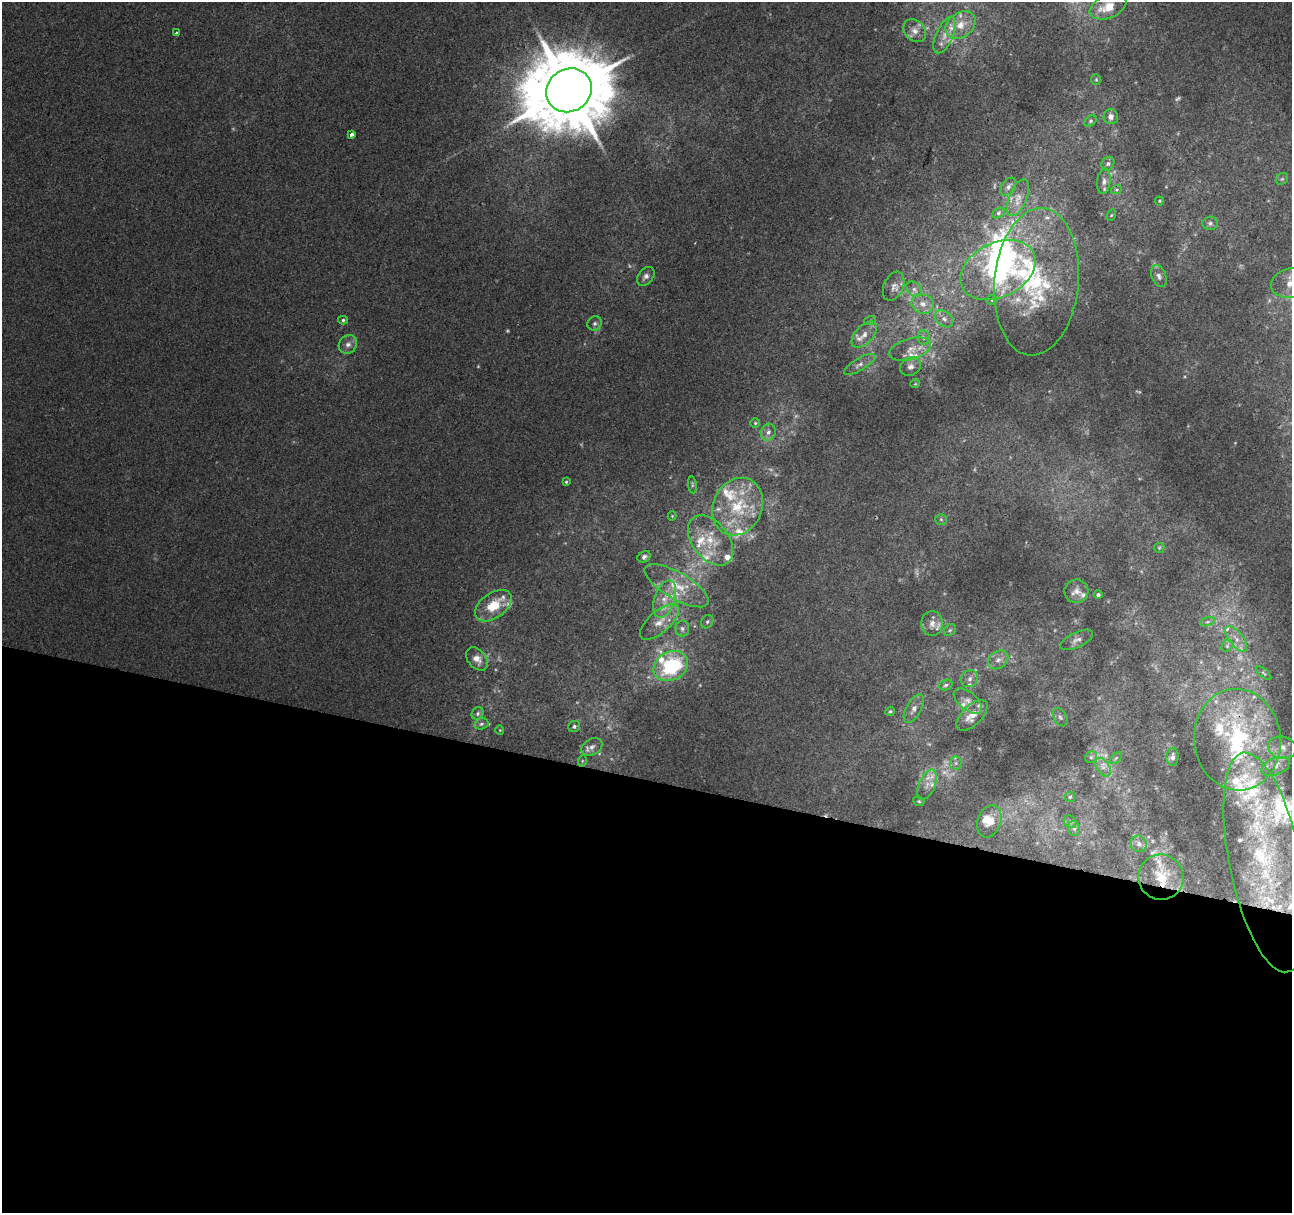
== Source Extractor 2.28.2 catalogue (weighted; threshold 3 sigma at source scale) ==
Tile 14 of 4 x 4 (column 2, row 4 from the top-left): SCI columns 1296-2585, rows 282-1492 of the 5164 x 5344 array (HDU 1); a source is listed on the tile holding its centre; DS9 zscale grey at full resolution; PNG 1294 x 1215 px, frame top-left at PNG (2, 2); each listed source drawn as its Kron ellipse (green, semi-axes under 4 px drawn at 4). Shown black and unused: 36% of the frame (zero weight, under 2 of 3 exposures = <1% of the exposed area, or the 3 px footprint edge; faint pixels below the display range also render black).
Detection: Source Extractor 2.28.2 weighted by HDU 2 'WHT'; one run over the whole footprint, this tile lists its part. Background 0.0107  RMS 0.0066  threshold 0.0296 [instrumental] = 3 sigma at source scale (4.5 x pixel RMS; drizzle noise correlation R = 1.50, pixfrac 1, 0.0396/0.0396 arcsec/px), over >= 5 px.
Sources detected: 152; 16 too faint to see at this stretch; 1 inside a brighter object's white glare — neither listed nor drawn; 37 inside a brighter listed object's ellipse — not listed separately; the other 98 listed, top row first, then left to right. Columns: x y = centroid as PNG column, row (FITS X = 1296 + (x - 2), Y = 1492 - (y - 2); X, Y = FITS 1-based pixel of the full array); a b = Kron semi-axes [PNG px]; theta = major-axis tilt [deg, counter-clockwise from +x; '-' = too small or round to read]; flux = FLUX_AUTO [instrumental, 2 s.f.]
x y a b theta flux
1108 7 19 11 22 17
961 25 16 12 36 11
915 31 12 10 -45 5.4
176 32 3 3 - 2.4
945 35 19 8 66 7.7
1096 79 5 5 - 0.82
569 90 23 21 34 8600
1111 117 7 7 - 3.5
1091 121 7 5 41 1.2
351 135 4 3 - 4.2
1108 164 7 6 - 1.7
1282 179 7 5 43 1.2
1104 181 13 6 84 3.3
1008 187 10 6 54 2.7
1116 190 5 3 - 0.97
1018 198 19 9 68 6.8
1159 201 4 4 - 0.75
998 213 7 4 29 1.4
1111 215 6 4 59 0.81
1210 223 7 6 - 1.8
998 270 40 27 26 97
646 276 11 7 50 2.8
1159 276 11 7 -69 3
1036 282 74 42 85 93
1291 283 20 14 10 13
894 286 15 9 66 4.8
914 289 9 6 -45 2.7
992 300 5 4 - 0.82
923 304 11 9 -18 6.1
944 319 10 7 -38 3.3
343 320 5 4 - 1.2
870 321 6 4 19 0.81
595 323 7 6 - 1.9
864 335 16 9 47 6.1
924 338 7 6 - 1.9
348 344 10 8 47 3.7
910 349 21 10 16 8.3
859 364 18 6 31 3.8
910 366 11 9 29 3.5
915 384 5 3 - 0.52
755 423 5 5 - 0.97
768 432 8 7 - 2.9
566 482 4 4 - 0.75
692 485 8 4 -83 1.1
738 507 29 24 65 36
672 516 4 4 - 0.65
941 519 5 5 - 1.1
710 540 28 18 -52 19
1159 548 5 5 - 0.78
644 557 7 5 29 1.9
677 586 36 13 -30 19
1076 591 12 11 - 5
1098 595 4 4 - 1.3
665 599 19 10 72 10
493 606 20 12 35 17
660 622 24 10 41 11
707 622 7 5 58 1.3
1207 622 8 3 19 1.2
932 624 12 11 - 6.1
682 629 8 7 - 2.2
950 630 7 5 46 1.3
1236 639 15 7 -52 5.5
1077 640 18 7 25 4
1227 646 6 5 - 1.4
477 659 13 9 -49 5.6
998 660 11 8 37 4
671 666 18 14 28 57
1264 673 9 3 -40 0.96
970 679 9 8 - 3.2
946 685 7 5 19 1.6
968 701 17 8 -39 5.6
914 709 16 7 61 4.2
890 711 5 4 - 0.95
478 713 6 5 - 1.4
972 715 19 10 44 9.5
1060 717 10 6 -60 2
481 724 7 5 16 1.6
574 726 6 5 - 1.6
500 730 4 4 - 0.59
1237 740 51 43 -84 110
592 747 11 8 29 4
1282 748 14 11 -13 7.3
1091 757 6 5 - 1.3
1172 757 9 6 87 2.3
1116 758 7 4 45 0.93
582 761 6 3 73 0.85
956 763 6 6 - 1.7
1276 766 15 8 21 6.8
1103 767 10 6 -55 3.1
927 785 16 8 67 6.4
1070 797 5 5 - 1.1
919 801 6 4 -22 0.91
989 821 16 11 70 11
1070 822 7 5 -43 1.7
1074 828 7 6 - 1.9
1139 844 8 8 - 3
1265 862 112 36 -78 160
1161 877 23 22 - 20
Overlapping masked pixels (flux is a lower limit): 3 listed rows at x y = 569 90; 1237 740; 1161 877
Isophote crosses this tile's border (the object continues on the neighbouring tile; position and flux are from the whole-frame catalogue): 2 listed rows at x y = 1108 7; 1291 283